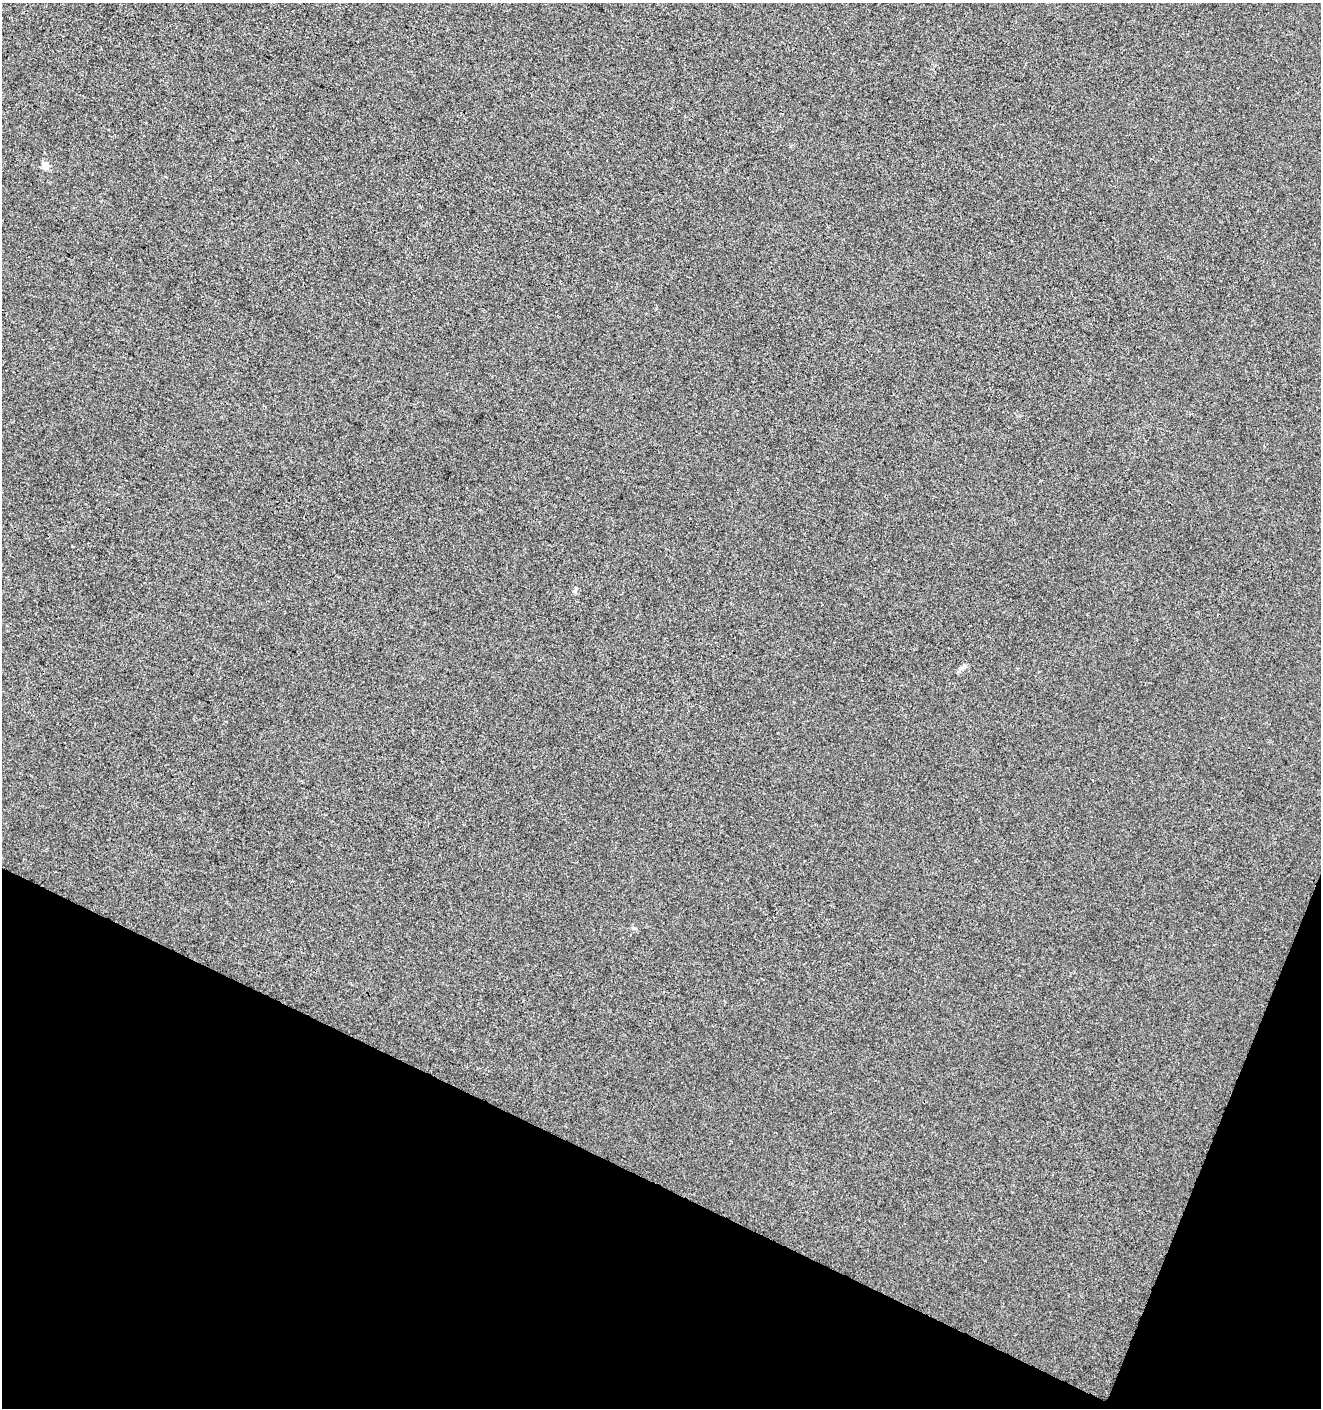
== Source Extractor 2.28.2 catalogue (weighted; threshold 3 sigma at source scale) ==
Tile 15 of 4 x 4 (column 3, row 4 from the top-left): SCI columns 2847-4165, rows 15-1420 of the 5763 x 5641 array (HDU 1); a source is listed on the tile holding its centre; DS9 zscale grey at full resolution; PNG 1323 x 1410 px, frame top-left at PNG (2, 3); no overlay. Shown black and unused: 19% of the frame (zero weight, under 3 of 4 exposures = <1% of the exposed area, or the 3 px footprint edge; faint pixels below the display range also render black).
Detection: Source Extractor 2.28.2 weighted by HDU 2 'WHT'; one run over the whole footprint, this tile lists its part. Background -6.19e-04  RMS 0.0043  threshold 0.0192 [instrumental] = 3 sigma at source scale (4.5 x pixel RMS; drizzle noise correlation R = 1.50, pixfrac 1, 0.0396/0.0396 arcsec/px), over >= 5 px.
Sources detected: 3; all 3 listed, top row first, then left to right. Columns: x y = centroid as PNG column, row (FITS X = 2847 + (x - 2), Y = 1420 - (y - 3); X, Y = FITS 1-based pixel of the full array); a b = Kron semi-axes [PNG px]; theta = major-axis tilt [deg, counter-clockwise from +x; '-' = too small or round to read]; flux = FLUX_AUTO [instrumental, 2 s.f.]
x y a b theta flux
45 166 5 4 - 9.5
963 667 11 6 24 1.5
634 928 6 4 -18 0.63